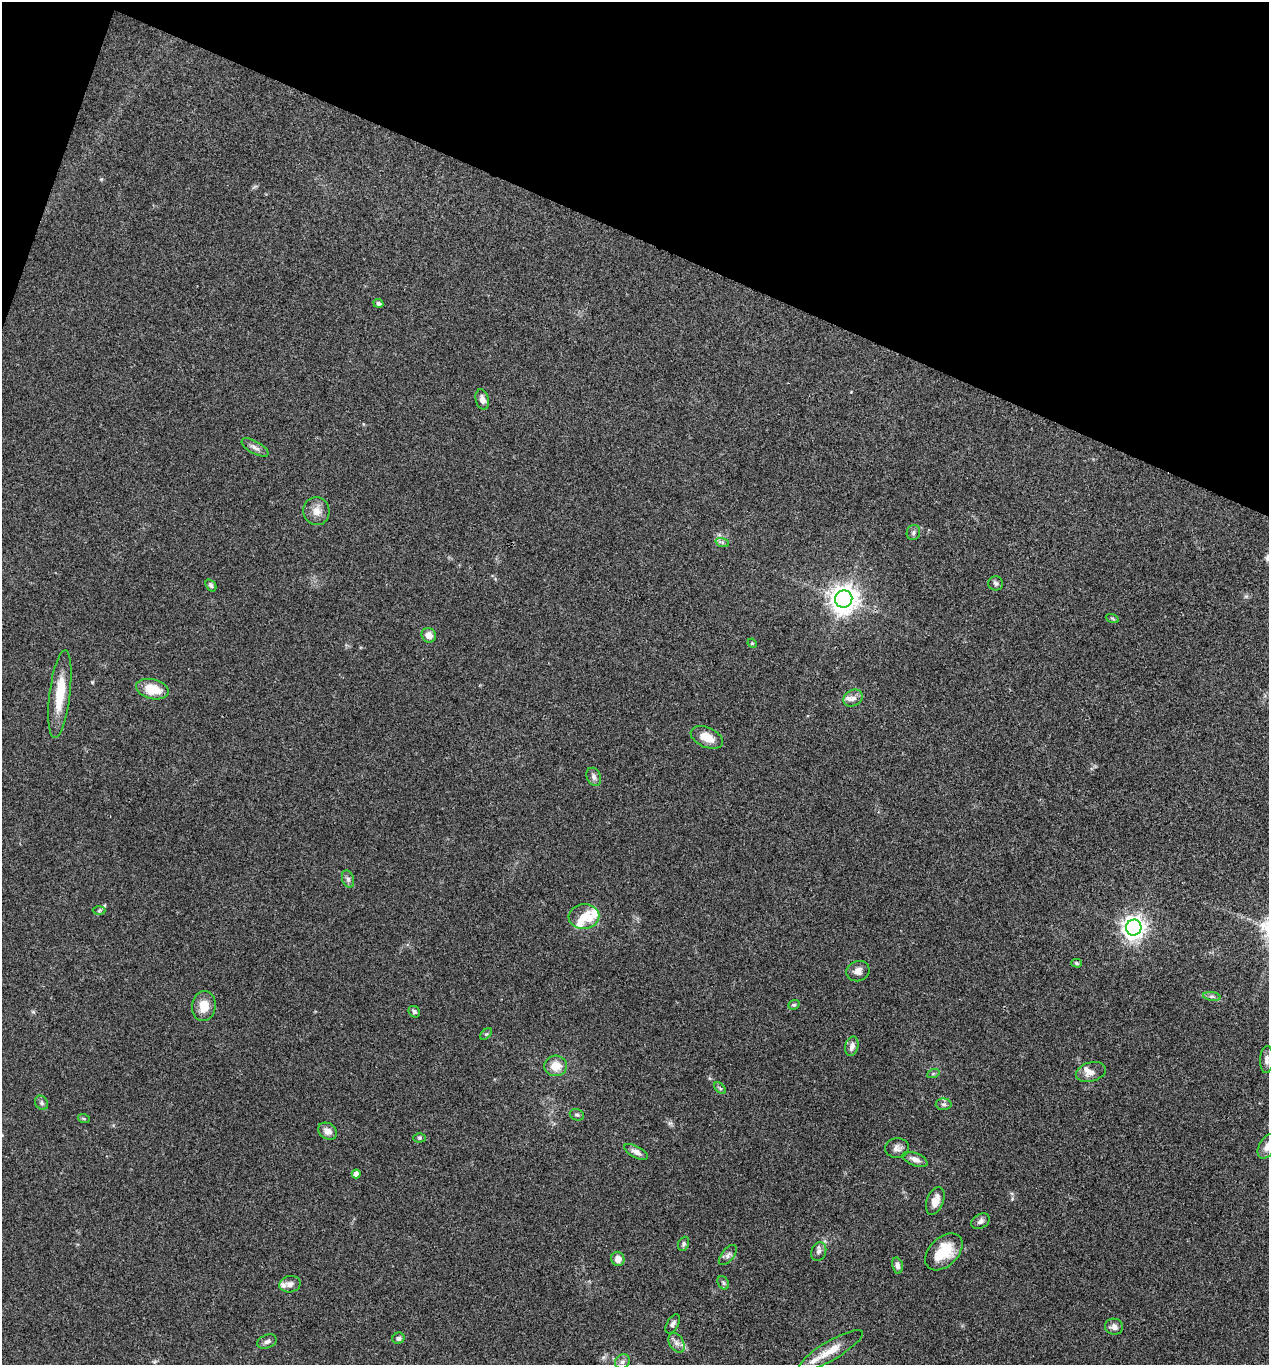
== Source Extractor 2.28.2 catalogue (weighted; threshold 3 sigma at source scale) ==
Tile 2 of 4 x 4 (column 2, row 1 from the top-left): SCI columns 1404-2670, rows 4095-5457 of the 5470 x 5459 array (HDU 1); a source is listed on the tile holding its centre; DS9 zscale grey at full resolution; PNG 1271 x 1367 px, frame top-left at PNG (2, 2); each listed source drawn as its Kron ellipse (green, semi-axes under 4 px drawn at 4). Shown black and unused: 19% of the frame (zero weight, under 3 of 4 exposures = <1% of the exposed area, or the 3 px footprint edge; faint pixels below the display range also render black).
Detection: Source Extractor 2.28.2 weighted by HDU 2 'WHT'; one run over the whole footprint, this tile lists its part. Background 0.0608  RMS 0.0055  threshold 0.0247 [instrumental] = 3 sigma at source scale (4.5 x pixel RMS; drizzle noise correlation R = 1.50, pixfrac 1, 0.05/0.05 arcsec/px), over >= 5 px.
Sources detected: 69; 7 inside a brighter listed object's ellipse — not listed separately; the other 62 listed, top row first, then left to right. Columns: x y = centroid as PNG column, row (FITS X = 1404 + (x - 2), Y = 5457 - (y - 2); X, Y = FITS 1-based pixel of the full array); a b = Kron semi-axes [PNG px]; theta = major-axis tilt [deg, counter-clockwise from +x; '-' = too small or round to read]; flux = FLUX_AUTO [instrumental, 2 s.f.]
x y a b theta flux
378 303 5 4 - 1.4
482 399 10 6 -77 2.9
255 447 15 6 -30 2.4
316 511 14 13 - 5.1
913 532 7 6 - 1.5
722 542 7 4 -19 1.1
996 583 7 7 - 1.4
211 585 7 4 -54 1.3
844 599 9 8 - 630
1112 618 7 4 -19 0.76
429 635 7 7 - 3.9
752 643 5 4 - 0.55
152 689 16 10 -13 12
60 694 44 10 83 17
853 698 10 7 29 2.7
707 737 17 10 -23 8.5
594 777 9 7 -65 2.3
348 879 9 5 -70 1.7
99 911 6 4 2 0.79
584 917 15 12 3 12
1134 928 8 7 - 410
1076 963 5 4 - 0.87
858 971 11 10 - 3.5
1212 996 9 4 -8 1.4
794 1005 6 4 20 0.82
204 1006 15 12 83 8.4
414 1012 6 5 - 1.4
486 1034 7 4 43 0.83
852 1046 10 6 76 2.8
1267 1060 13 6 88 2.2
556 1066 11 10 - 7.8
1091 1072 15 9 16 3.8
933 1074 6 4 19 0.75
720 1088 7 4 -45 0.88
42 1103 7 6 - 1.3
944 1104 8 6 -1 1.4
577 1115 7 5 -22 1.1
84 1119 6 4 -19 0.61
327 1131 10 8 -32 3.3
420 1138 6 4 1 0.76
1268 1146 14 8 57 5
897 1148 12 9 3 2.8
636 1152 13 5 -28 2.8
915 1159 13 6 -22 3.1
356 1174 4 4 - 3.6
935 1201 14 8 69 5.2
981 1221 10 7 31 2
683 1244 7 5 68 1.1
819 1251 9 7 71 2
944 1252 22 14 45 16
728 1255 12 6 51 2
618 1259 7 6 - 4.3
897 1265 8 5 -78 2
723 1283 7 5 -60 1.1
290 1284 10 8 11 2.9
673 1324 10 5 60 1.8
1114 1327 9 8 - 2.8
398 1338 6 5 - 1.8
267 1342 10 6 20 1.9
676 1343 11 7 -59 2.5
831 1350 36 9 31 9.4
622 1362 8 7 - 1.7
Isophote crosses this tile's border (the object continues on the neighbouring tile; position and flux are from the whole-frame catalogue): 1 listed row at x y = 1268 1146